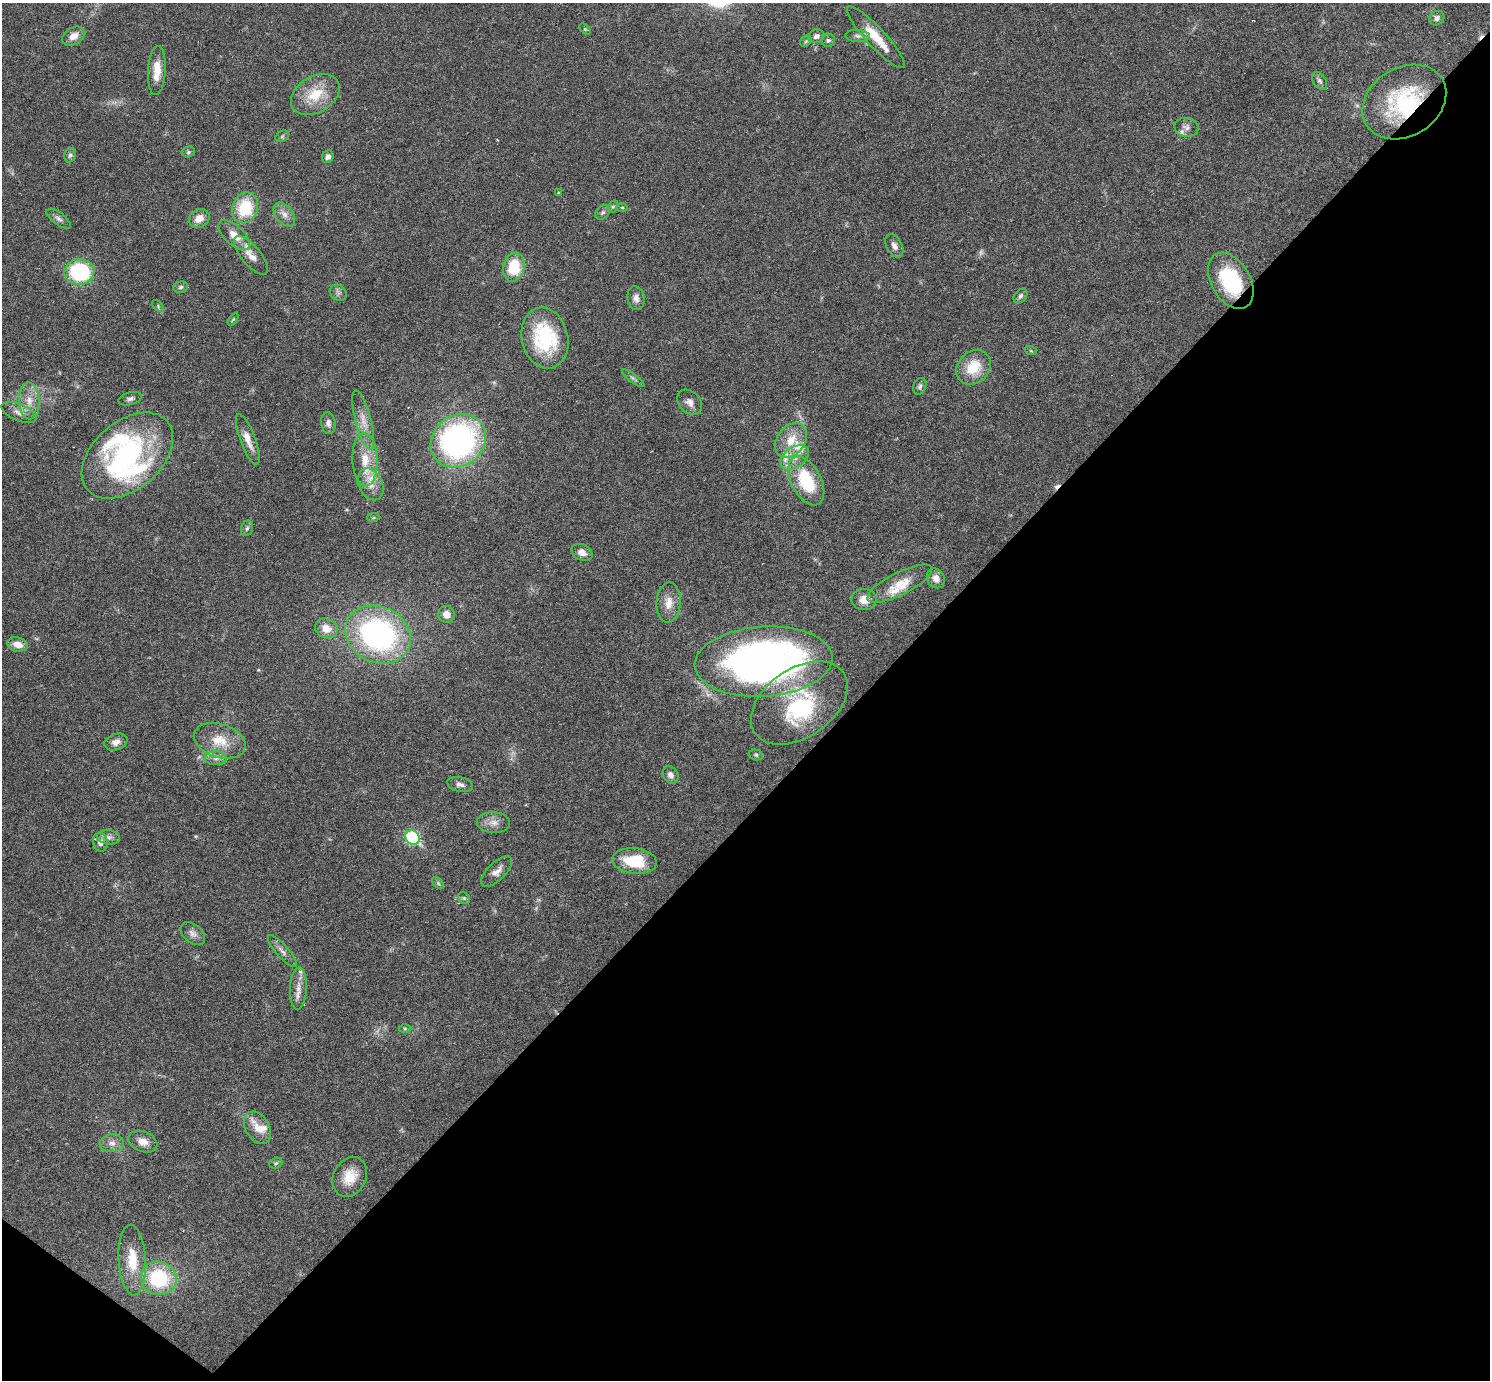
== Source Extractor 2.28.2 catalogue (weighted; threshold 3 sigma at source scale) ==
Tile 15 of 4 x 4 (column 3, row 4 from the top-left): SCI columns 2978-4465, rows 294-1671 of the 5953 x 5957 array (HDU 1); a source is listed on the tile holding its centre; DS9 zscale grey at full resolution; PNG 1492 x 1382 px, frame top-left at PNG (2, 3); each listed source drawn as its Kron ellipse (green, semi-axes under 4 px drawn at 4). Shown black and unused: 43% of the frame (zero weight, under 3 of 6 exposures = <1% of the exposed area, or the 3 px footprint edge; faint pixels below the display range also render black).
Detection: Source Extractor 2.28.2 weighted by HDU 2 'WHT'; one run over the whole footprint, this tile lists its part. Background 0.0199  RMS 0.0021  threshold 0.00846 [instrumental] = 3 sigma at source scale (4.09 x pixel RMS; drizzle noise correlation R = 1.36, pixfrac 0.8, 0.05/0.05 arcsec/px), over >= 5 px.
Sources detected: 113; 1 too faint to see at this stretch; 2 inside a brighter object's white glare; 3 cosmic-ray / hot-pixel residue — neither listed nor drawn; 13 inside a brighter listed object's ellipse — not listed separately; the other 94 listed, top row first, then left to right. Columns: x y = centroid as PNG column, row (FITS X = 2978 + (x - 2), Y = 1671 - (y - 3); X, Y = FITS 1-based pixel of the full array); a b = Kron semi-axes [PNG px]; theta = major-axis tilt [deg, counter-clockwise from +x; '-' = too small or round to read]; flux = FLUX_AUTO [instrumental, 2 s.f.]
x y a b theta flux
1437 18 8 7 - 0.75
585 29 6 4 -45 0.24
74 36 12 8 29 1.7
816 36 8 6 17 0.9
858 36 12 6 -4 0.75
876 37 41 9 -47 5
828 40 7 6 - 0.52
806 41 6 5 - 0.31
157 70 25 9 86 3
1320 81 10 6 -57 0.55
315 94 26 18 30 5.8
1404 102 44 34 32 19
1186 127 12 9 -11 1
282 136 7 5 32 0.39
188 152 7 5 16 0.38
70 155 7 6 - 0.44
328 157 6 5 - 0.71
559 192 3 2 - 0.17
613 206 6 4 61 0.26
622 207 6 4 -1 0.22
245 208 16 12 70 8.3
602 212 8 6 44 0.47
284 214 13 8 -53 1.3
199 218 10 9 - 2
59 219 14 6 -37 0.76
234 235 19 9 -43 2.6
894 246 13 7 -62 1
251 255 24 9 -50 2.2
514 267 14 10 76 7.3
79 272 15 13 2 18
1231 281 30 19 -60 13
181 287 7 5 5 0.43
338 293 9 7 -38 0.64
1020 296 8 6 50 0.55
636 298 12 8 -80 1.2
158 306 7 4 -48 0.3
233 319 7 4 56 0.25
545 338 31 23 -76 16
1031 351 6 4 -18 0.2
973 367 19 15 45 5.4
633 378 13 4 -36 0.56
920 386 9 6 70 0.53
130 399 12 6 16 0.65
29 401 18 10 -87 2.7
690 402 14 10 -47 1.3
19 412 18 8 -23 1.5
363 420 30 8 -75 2.5
328 423 11 7 -80 0.92
248 440 27 7 -69 2.2
791 440 19 14 53 4
458 441 29 25 39 53
127 456 53 34 41 29
795 457 16 10 34 2.3
365 460 26 12 -88 4.5
806 481 26 15 -63 10
371 484 16 12 -64 2.4
373 518 6 4 19 0.22
247 528 8 6 71 0.47
582 552 11 8 -25 1.4
936 578 10 8 -57 1.4
900 584 35 11 27 3.7
864 599 12 10 2 2.1
669 603 20 12 87 2.5
446 614 8 8 - 1.7
326 628 11 9 -21 2.4
378 635 34 28 -27 45
18 644 10 7 -12 1.8
764 662 69 35 4 110
799 703 54 34 35 18
220 741 27 16 -18 4.6
116 742 12 8 19 1.3
756 755 7 5 -15 0.37
216 758 11 7 0 0.94
670 775 9 7 -59 0.98
460 784 13 7 -12 0.9
493 823 16 10 -3 1.6
108 837 11 7 -10 0.84
412 838 8 6 -38 21
100 842 9 7 -79 1.1
635 861 22 12 -6 7.4
497 872 20 9 44 1.5
438 883 7 4 -46 0.33
464 898 6 5 - 0.37
193 934 14 9 -40 1.2
282 951 20 6 -48 1.1
298 989 21 8 87 1.8
405 1028 6 4 0 0.3
257 1128 17 12 -59 2.2
143 1142 15 10 -20 1.9
112 1143 12 9 6 1.3
276 1163 7 5 16 0.42
350 1177 21 16 63 4.2
132 1260 35 13 -87 5.4
159 1278 18 16 -17 14
Overlapping masked pixels (flux is a lower limit): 2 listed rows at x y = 1404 102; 1231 281